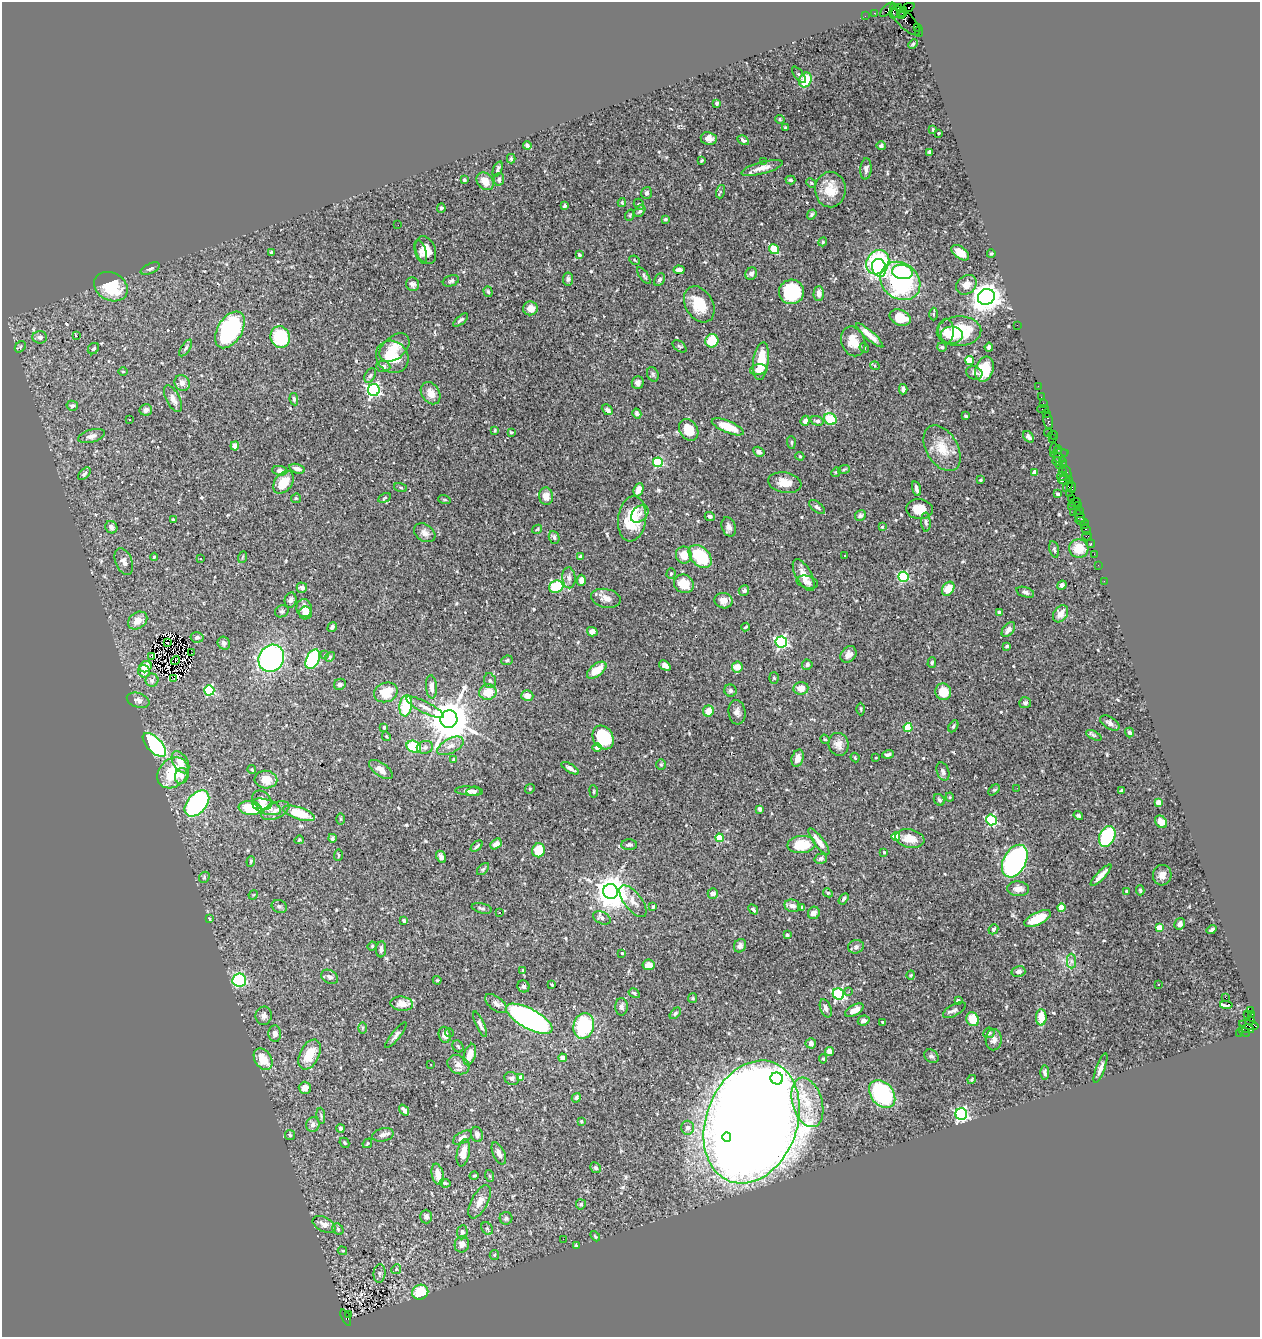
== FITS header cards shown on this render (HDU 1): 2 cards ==
NAXIS1  =                 1258
NAXIS2  =                 1335

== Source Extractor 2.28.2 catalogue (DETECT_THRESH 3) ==
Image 1258 x 1335 px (HDU 1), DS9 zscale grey, 1 PNG px = 1 image px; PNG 1262 x 1339 px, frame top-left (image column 1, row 1335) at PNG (2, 2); each listed source drawn as its Kron ellipse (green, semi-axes under 4 px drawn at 4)
Background 0.532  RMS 0.021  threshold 0.0631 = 3 sigma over >= 5 px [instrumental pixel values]
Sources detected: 568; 2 with non-positive FLUX_AUTO (blend fragments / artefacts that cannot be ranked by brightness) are neither listed nor drawn; of the other 566, the 500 brightest by FLUX_AUTO listed and drawn (66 fainter detections omitted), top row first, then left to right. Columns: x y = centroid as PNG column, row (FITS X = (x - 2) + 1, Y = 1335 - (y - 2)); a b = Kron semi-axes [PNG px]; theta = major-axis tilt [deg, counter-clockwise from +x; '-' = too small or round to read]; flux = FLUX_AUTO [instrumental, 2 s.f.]
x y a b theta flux
898 8 3 2 - 15
908 8 7 4 24 84
887 10 9 3 44 53
894 12 6 4 82 260
903 12 5 4 - 410
874 13 2 2 - 5.1
901 15 3 2 - 140
865 16 2 2 - 7.4
905 20 20 7 -46 190
917 27 4 2 - 18
919 31 5 2 - 15
913 44 5 4 - 1.9
799 75 9 4 -51 2.7
805 80 8 6 65 43
717 103 3 3 - 2.3
780 119 5 4 - 1.7
785 128 3 3 - 1.7
933 130 4 3 - 1.7
938 133 3 3 - 2.3
709 138 8 6 -8 8.3
743 140 6 3 -30 2.4
527 145 4 3 - 2.6
881 146 4 4 - 4.2
929 152 4 3 - 2.4
511 159 4 4 - 1.6
702 160 4 3 - 1.8
763 161 2 2 - 5.9
762 168 21 6 15 12
498 169 8 3 68 2.5
866 169 11 5 86 5.4
499 179 6 5 - 3.4
464 180 4 3 - 4.2
790 180 5 3 - 2.1
485 181 10 7 -51 16
811 183 5 4 - 1.5
830 189 18 15 -89 30
720 192 7 4 72 2.1
647 193 6 5 - 4.1
622 203 4 4 - 1.5
639 204 6 5 - 2.7
565 206 3 3 - 3
441 208 4 4 - 3.1
640 211 7 5 53 2.9
812 214 5 4 - 2.4
630 215 6 3 72 1.4
665 219 4 3 - 2.4
398 225 2 2 - 1.5
823 242 4 4 - 1.9
774 249 5 4 - 37
426 250 14 9 -69 16
421 252 12 5 -73 6.5
271 253 4 3 - 2.2
960 253 10 6 -38 16
991 254 4 3 - 1.7
580 255 4 3 - 1.8
635 260 5 4 - 1.6
878 262 13 10 51 170
879 268 9 7 -75 40
150 269 10 5 25 3.6
679 270 5 4 - 7.2
902 272 10 7 -10 69
751 274 6 5 - 4.8
644 276 10 4 -54 3
568 279 6 5 - 2.8
660 280 7 5 57 2.8
451 281 8 5 21 3.6
900 281 21 18 -37 210
413 284 7 6 - 5.1
966 285 11 9 42 14
111 287 18 14 -28 60
488 292 5 4 - 2.3
791 292 12 12 - 96
819 294 7 5 89 7.4
986 297 9 7 31 1700
699 304 19 13 -59 37
530 308 7 7 - 10
933 314 6 4 -89 1.9
900 318 11 7 -21 31
461 320 9 3 40 3.8
1017 325 2 2 - 27
230 330 20 12 59 200
946 331 12 8 90 13
959 331 22 15 2 70
870 335 18 4 -41 15
952 335 11 9 0 16
77 336 3 2 - 22
40 337 7 6 - 4.9
280 337 11 9 -68 85
712 341 7 6 - 37
853 341 15 11 -69 22
680 346 8 4 -37 2
20 347 6 5 - 2.1
942 347 4 4 - 2.8
989 347 4 3 - 4.5
186 348 9 4 56 3
394 348 17 11 41 19
864 348 5 4 - 1.7
93 349 6 5 - 3.7
392 357 17 15 -43 50
970 360 4 4 - 35
761 361 19 7 83 36
383 366 7 5 -8 4
875 366 5 4 - 2.1
985 369 13 9 71 44
758 370 8 5 9 15
123 372 5 3 - 1.4
974 373 8 6 -21 4.6
653 374 7 5 -69 3
370 376 7 5 62 3.1
182 383 8 7 - 9.3
638 383 6 6 - 5.3
1038 386 2 2 - 7.1
903 389 5 4 - 5.2
374 390 6 6 - 270
431 393 12 9 -57 13
1041 397 2 2 - 13
173 399 15 7 -63 8.8
294 399 6 4 -80 3.2
1043 403 2 2 - 8.3
72 406 5 5 - 3.9
1043 409 6 2 0 42
146 410 6 5 - 6.3
607 410 6 4 -43 4.1
1046 413 3 2 - 31
637 414 5 4 - 3
966 416 4 3 - 2.2
830 419 6 5 - 37
129 420 3 2 - 1.8
805 421 5 4 - 5
817 421 6 4 -17 3.5
1048 421 9 4 -81 77
728 427 17 6 -22 32
495 430 3 2 - 1.4
689 430 11 8 -57 31
511 432 4 3 - 1.6
1048 433 4 3 - 25
1053 435 5 2 - 28
91 436 14 6 16 6.3
1028 437 6 4 -47 4.1
1053 439 2 2 - 5.2
791 442 6 4 -86 2.3
235 446 4 4 - 8.1
942 448 25 15 -59 33
1054 449 5 3 - 17
1058 449 4 3 - 23
759 452 6 5 - 4.5
1059 454 9 3 6 27
800 456 4 3 - 1.5
1059 458 6 4 -15 80
1057 461 5 3 - 82
658 462 5 5 - 110
1063 462 4 3 - 20
1063 464 4 2 - 27
1060 465 3 3 - 20
297 469 8 4 -16 6
844 469 6 4 20 1.8
280 471 7 5 -5 4.7
1062 471 3 2 - 23
836 472 5 4 - 1.6
1035 472 4 4 - 13
1067 472 7 3 -67 78
84 474 8 4 44 3
1062 476 5 4 - 100
981 480 3 3 - 1.6
1065 480 7 4 4 47
1069 481 3 3 - 29
284 482 13 8 52 24
785 483 17 10 -10 18
1068 486 6 3 58 85
401 487 7 3 -19 1.8
1072 487 6 3 -87 54
916 489 7 3 -76 5
638 490 7 4 68 10
1058 494 3 3 - 3.8
1070 494 2 2 - 9.2
546 496 9 7 -78 11
296 498 5 4 - 1.6
384 498 7 3 28 1.8
1072 498 2 2 - 18
444 499 6 4 -19 1.5
1075 503 6 3 21 44
1078 505 3 2 - 16
1071 506 3 2 - 28
817 507 9 5 -39 3.8
919 509 13 10 -6 21
1079 510 4 2 - 34
1073 512 3 2 - 49
640 514 10 7 45 8.3
860 515 6 5 - 3
710 516 5 4 - 2.8
1080 516 7 4 -56 63
173 519 4 3 - 1.6
632 519 22 14 83 61
1082 521 6 4 -14 26
926 522 9 4 -87 3.2
1085 525 3 3 - 20
111 527 6 5 - 6.1
729 527 10 7 -68 6.4
882 527 4 4 - 1.5
537 529 5 3 - 1.4
1086 530 6 3 -61 38
425 533 11 8 -33 7.1
1087 536 4 2 - 10
554 537 6 5 - 3.2
1091 544 4 3 - 32
1079 548 9 9 - 26
1054 549 8 4 -77 2.7
1094 554 2 2 - 11
684 555 8 8 - 19
845 555 3 3 - 2.4
700 556 14 9 -45 79
154 557 4 4 - 1.9
243 557 6 3 70 1.9
581 557 4 3 - 4.3
201 559 3 3 - 5.1
124 562 14 8 -67 8.2
1098 565 2 2 - 3.2
671 574 5 4 - 2.3
804 575 18 7 -61 14
904 577 5 5 - 140
569 578 10 6 -86 5.8
581 580 5 4 - 10
1104 581 2 2 - 6.3
807 582 11 6 -14 6.3
684 584 10 9 - 28
1062 585 5 4 - 4.5
556 587 7 6 - 81
302 588 5 5 - 6.4
948 589 7 5 56 23
744 591 5 5 - 3.8
1025 592 9 5 -18 4.1
606 598 15 9 -12 10
290 600 7 6 - 5.2
723 601 9 7 -11 10
304 608 9 7 -81 12
282 611 7 5 24 3
999 612 4 4 - 2.9
306 613 6 6 - 7.9
1060 614 9 6 56 12
138 621 10 8 35 16
332 627 5 4 - 3.5
745 627 4 3 - 2
1008 629 9 5 53 7.1
592 632 5 4 - 6.1
197 637 6 5 - 3.4
781 642 5 5 - 230
167 643 3 2 - 1.4
224 643 7 6 - 4.4
1007 646 3 3 - 2.1
191 653 2 2 - 1.4
324 654 3 2 - 2.8
848 654 9 7 51 8.3
152 657 4 2 - 3.2
330 657 5 4 - 2.1
271 658 14 12 57 310
313 659 10 6 64 170
507 660 6 4 25 2.4
175 661 5 2 - 1.5
932 662 5 4 - 2
807 665 5 5 - 4
665 666 6 4 -35 5.4
146 667 6 5 - 17
737 667 5 5 - 18
597 670 11 6 38 22
144 671 6 6 - 7.6
174 678 4 2 - 1.7
774 678 6 5 - 1.9
152 680 6 6 - 5.3
490 681 7 5 -73 3.8
340 684 6 5 - 4.4
431 687 11 5 -85 10
801 688 7 6 - 14
209 690 5 5 - 110
730 691 6 6 - 3.9
386 692 12 9 22 38
488 692 9 7 12 27
943 692 8 8 - 23
527 696 6 5 - 9.6
138 700 12 7 -18 7
1025 703 6 5 - 3.6
406 706 10 6 81 70
425 707 21 5 -27 9.8
861 709 6 3 -89 1.6
708 711 5 5 - 18
737 712 12 8 -86 6.8
449 719 9 8 - 5200
1110 723 11 6 -33 5.4
953 726 6 4 60 2.7
384 727 3 3 - 3
908 728 4 4 - 59
1129 732 5 4 - 4.1
1094 735 8 4 -27 2.3
386 736 5 3 - 1.5
603 738 12 10 -60 68
825 739 5 4 - 1.5
838 744 11 10 - 10
154 745 15 7 -46 220
450 746 14 7 28 10
414 747 7 6 - 66
425 747 8 6 12 4.3
597 747 4 4 - 6.5
888 754 6 3 16 3.3
855 757 5 3 - 1.7
876 757 3 2 - 1.4
798 758 9 6 73 12
454 759 4 4 - 4.9
180 762 12 7 -59 17
661 765 5 5 - 2.1
570 768 10 4 -32 5.1
381 769 13 6 -36 12
252 770 4 3 - 1.7
943 772 9 6 -71 4.5
173 773 17 13 44 57
182 776 8 6 76 6.1
266 780 11 9 -4 17
1017 788 3 2 - 1.5
530 789 5 4 - 1.6
994 790 7 4 43 1.9
1122 790 3 3 - 2
469 791 14 4 -3 5.4
474 791 7 4 7 4.7
594 791 6 3 -82 1.4
950 797 4 4 - 1.4
262 800 11 8 -47 12
939 800 6 5 - 3.1
1158 802 4 4 - 18
197 803 15 9 49 250
266 807 15 7 -17 16
250 808 11 7 -7 48
760 809 4 3 - 4.4
275 811 15 7 24 8.5
299 813 16 6 -18 42
1078 816 5 3 - 2.1
340 819 6 4 -89 1.8
991 820 5 5 - 130
1161 822 7 5 -46 13
896 836 4 4 - 46
1107 836 11 7 65 100
332 838 4 3 - 3.5
719 838 4 4 - 47
910 839 15 9 -11 22
299 840 5 4 - 2.1
819 841 16 5 -53 13
496 844 6 4 39 8.4
629 845 8 5 1 3.8
801 845 14 8 4 44
477 846 7 2 41 2.1
538 850 7 6 - 37
884 852 3 3 - 1.6
338 855 5 3 - 1.5
441 857 6 4 -61 4.1
821 859 6 5 - 3.7
251 861 5 3 - 1.5
1015 861 17 11 61 300
483 869 7 4 45 2.5
1101 875 14 4 46 9.7
1162 875 10 9 - 9.5
204 877 6 5 - 1.7
1018 889 11 7 -2 12
1140 890 5 4 - 2.1
611 891 7 7 - 2700
1126 891 3 3 - 1.8
713 893 5 5 - 7.7
828 893 5 4 - 2.2
253 895 5 4 - 1.6
844 899 6 3 57 2.4
633 901 19 8 -52 13
279 906 8 6 -24 3.4
792 906 8 6 -17 7.2
653 907 4 3 - 1.6
802 907 4 3 - 2.9
1061 907 4 4 - 36
482 908 10 5 -13 3.9
753 909 5 3 - 3.2
499 913 3 3 - 2
814 913 6 6 - 10
602 918 9 6 -29 6.3
209 919 4 3 - 2
1038 919 14 6 26 42
404 920 4 3 - 2.8
1180 924 6 5 - 4.5
1159 928 4 4 - 27
993 929 5 4 - 3.1
1212 930 5 3 - 3.3
787 935 4 3 - 2.9
372 946 4 4 - 1.6
740 946 7 6 - 4.7
856 947 8 6 15 4.5
381 949 8 5 85 4.2
622 953 3 3 - 1.8
1071 961 7 4 -89 4.3
649 965 6 5 - 12
523 970 4 3 - 1.6
1018 971 7 5 14 6.6
911 975 4 4 - 1.6
330 977 9 6 -31 5
239 980 7 6 - 130
437 980 4 4 - 1.4
1159 984 2 2 - 1.4
552 985 3 3 - 1.9
524 986 6 5 - 3.2
849 992 3 3 - 2.4
634 993 6 4 -30 2.4
838 994 6 5 - 190
1225 997 3 2 - 31
693 998 5 4 - 1.5
958 1001 4 3 - 4.4
496 1003 13 6 -38 6.9
402 1004 11 7 -6 15
1226 1005 6 3 -7 6
621 1007 8 6 -90 4.9
826 1008 9 5 -70 6.5
854 1010 10 5 29 14
954 1010 13 5 30 4.8
1250 1011 4 3 - 54
675 1013 7 4 46 2.8
1247 1015 3 2 - 6.2
1252 1015 4 3 - 8
264 1016 9 8 - 6.1
1041 1017 8 5 -89 25
529 1019 26 10 -28 490
973 1019 7 6 - 25
864 1020 6 5 - 5.8
1250 1021 5 3 - 100
883 1022 3 2 - 1.5
480 1024 14 4 -66 5.5
1249 1025 10 4 -10 370
584 1026 13 10 75 94
362 1028 5 3 - 1.6
1248 1029 6 4 -13 100
1244 1032 6 4 -31 51
449 1033 4 4 - 1.9
989 1033 6 5 - 3.9
1239 1033 3 2 - 15
275 1034 8 6 -86 6.4
396 1035 16 4 51 4.8
445 1035 8 6 -76 11
994 1040 10 8 87 7.6
811 1043 5 5 - 4.7
458 1046 6 5 - 2.8
829 1051 4 4 - 6.7
310 1055 16 9 64 33
470 1055 11 5 74 18
931 1056 8 6 -41 3.7
563 1058 4 4 - 8.3
263 1059 12 8 -55 26
823 1059 4 4 - 1.9
431 1064 3 2 - 1.7
458 1065 11 9 -29 9.4
1101 1068 16 4 69 7.3
1045 1072 7 4 -88 3.6
520 1077 4 4 - 18
777 1078 6 6 - 470
512 1079 7 6 - 4.1
972 1079 5 3 - 1.6
305 1088 6 6 - 9.6
882 1094 15 11 -49 150
576 1098 5 4 - 2.2
807 1102 25 15 -73 46
404 1110 6 4 -51 5.8
961 1114 6 5 - 300
321 1116 8 4 -84 2.3
581 1121 3 3 - 1.9
752 1122 63 45 70 8000
313 1124 7 6 - 7.5
340 1128 4 4 - 3.7
687 1128 7 6 - 4.9
477 1134 8 6 -73 4.9
290 1135 5 5 - 2.1
383 1135 11 6 14 5.5
727 1137 5 4 - 110
462 1138 10 5 30 6.1
344 1143 5 4 - 2.1
367 1143 5 3 - 1.7
463 1153 14 6 79 14
499 1153 12 6 -65 6.4
596 1168 6 5 - 3.1
438 1174 11 6 -78 14
474 1176 4 3 - 1.8
490 1176 6 4 -70 1.5
445 1183 6 4 -10 1.8
480 1202 18 8 63 12
581 1204 5 5 - 3.2
426 1217 7 6 - 4.9
506 1218 6 6 - 3.4
324 1224 12 7 -26 8.7
487 1228 7 5 -55 2.4
338 1229 6 5 - 2.5
462 1232 7 5 83 3.3
595 1236 6 3 -46 1.4
563 1239 2 2 - 1.5
462 1244 8 7 - 6.8
576 1245 3 3 - 1.5
342 1251 5 3 - 1.5
494 1255 5 4 - 1.9
396 1269 5 4 - 1.6
379 1274 9 6 84 4.1
420 1292 8 7 - 38
348 1315 4 2 - 20
346 1317 9 4 -65 220
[66 fainter detections neither listed nor drawn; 2 non-positive-flux detections neither listed nor drawn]